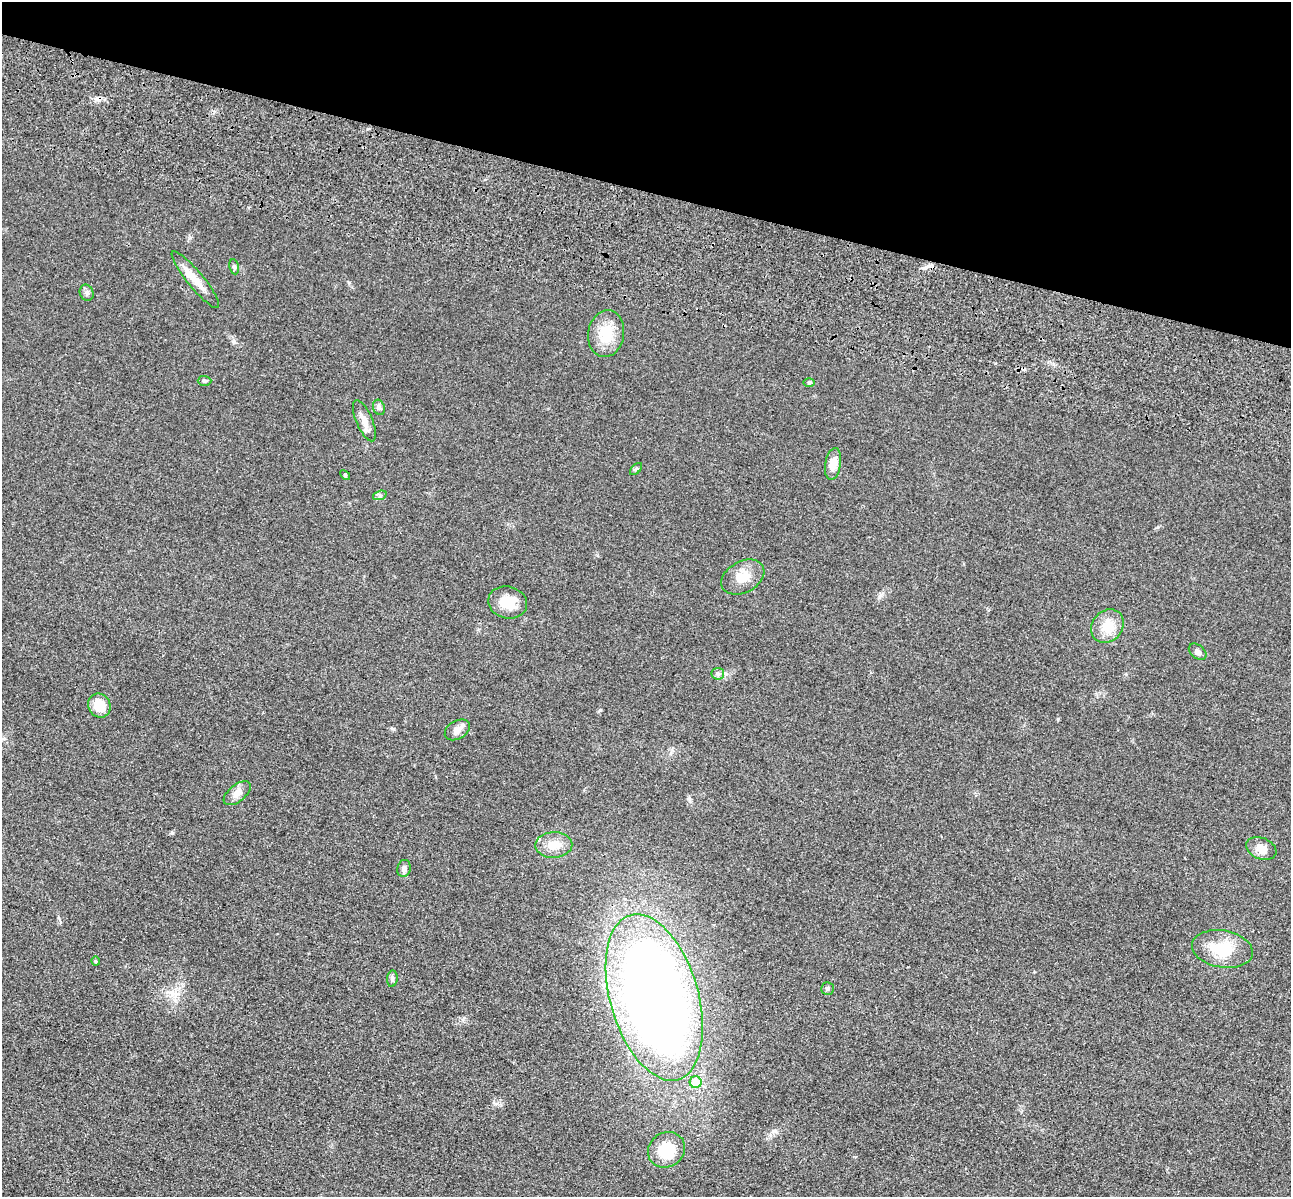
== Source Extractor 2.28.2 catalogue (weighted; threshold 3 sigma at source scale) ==
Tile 2 of 4 x 4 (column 2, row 1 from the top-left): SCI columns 1462-2750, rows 3980-5174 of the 5350 x 5365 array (HDU 1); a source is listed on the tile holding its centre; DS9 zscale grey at full resolution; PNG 1293 x 1199 px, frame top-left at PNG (2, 2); each listed source drawn as its Kron ellipse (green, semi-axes under 4 px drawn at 4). Shown black and unused: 16% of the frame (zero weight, under 3 of 4 exposures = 9% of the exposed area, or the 3 px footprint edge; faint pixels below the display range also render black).
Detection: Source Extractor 2.28.2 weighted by HDU 2 'WHT'; one run over the whole footprint, this tile lists its part. Background 0.0484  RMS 0.0086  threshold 0.0389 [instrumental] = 3 sigma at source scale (4.5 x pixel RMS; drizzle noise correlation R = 1.50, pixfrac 1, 0.05/0.05 arcsec/px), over >= 5 px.
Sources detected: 31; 1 cosmic-ray / hot-pixel residue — neither listed nor drawn; the other 30 listed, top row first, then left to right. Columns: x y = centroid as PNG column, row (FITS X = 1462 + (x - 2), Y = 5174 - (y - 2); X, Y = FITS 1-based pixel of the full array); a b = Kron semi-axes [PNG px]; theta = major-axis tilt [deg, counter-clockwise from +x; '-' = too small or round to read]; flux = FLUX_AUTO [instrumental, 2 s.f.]
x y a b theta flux
234 267 7 5 -79 1.7
195 280 36 8 -51 13
87 293 8 6 -66 2.7
606 334 23 18 81 22
204 381 7 5 -1 1.4
809 382 6 4 2 1.1
379 407 8 6 -70 2.2
364 421 22 8 -66 8.1
833 464 16 8 80 11
636 469 7 4 45 1.3
345 475 6 3 -46 0.89
380 495 7 4 19 1.8
743 577 23 15 29 15
508 602 20 16 -13 17
1107 626 18 15 49 16
1198 652 10 6 -40 2.9
718 674 6 6 - 2.1
99 705 12 11 - 15
457 730 13 9 32 5.4
237 793 16 8 39 6.5
554 845 18 13 2 12
1261 849 16 10 -22 8.5
404 868 8 6 78 3
1222 949 31 18 -10 30
96 961 4 4 - 0.95
392 979 8 5 84 1.8
827 988 6 6 - 1.7
654 997 86 44 -74 950
696 1082 6 6 - 22
667 1150 19 17 35 30
Unlisted compact peaks at least as high as the median listed source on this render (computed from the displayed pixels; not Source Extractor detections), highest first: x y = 172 833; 1058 719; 600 710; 775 1131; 393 729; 495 1104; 879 597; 1158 527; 995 363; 234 342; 349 282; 1053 364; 689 798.